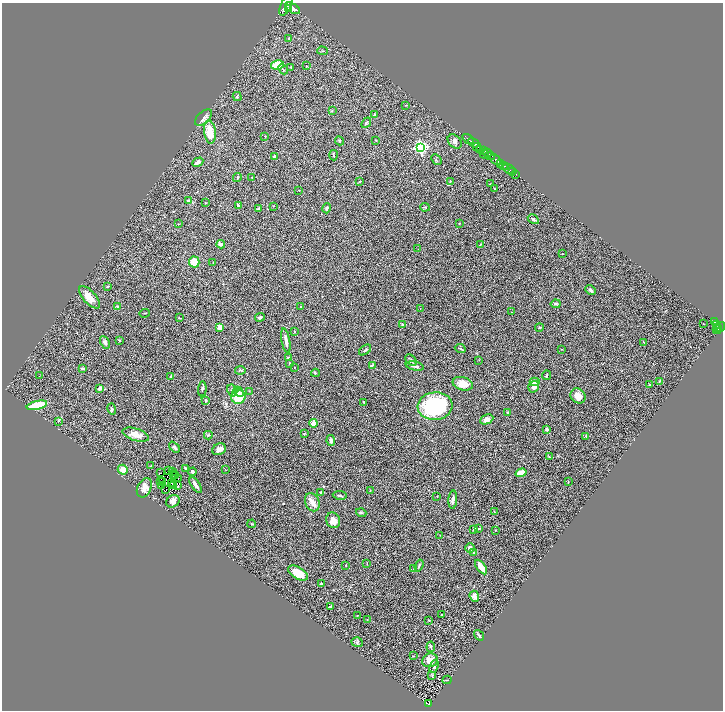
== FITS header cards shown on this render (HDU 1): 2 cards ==
NAXIS1  =                 1442
NAXIS2  =                 1416

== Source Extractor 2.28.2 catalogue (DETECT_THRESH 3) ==
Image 1442 x 1416 px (HDU 1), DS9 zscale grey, zoomed out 1/2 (1 PNG px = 2 x 2 image px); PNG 725 x 712 px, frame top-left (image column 2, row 1415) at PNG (2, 3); each listed source drawn as its Kron ellipse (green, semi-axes under 4 px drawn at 4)
Background 1.76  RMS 0.11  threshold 0.32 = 3 sigma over >= 5 px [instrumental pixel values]
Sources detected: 240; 45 cannot appear on this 1/2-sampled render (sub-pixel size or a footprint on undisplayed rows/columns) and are neither listed nor drawn; the other 195 listed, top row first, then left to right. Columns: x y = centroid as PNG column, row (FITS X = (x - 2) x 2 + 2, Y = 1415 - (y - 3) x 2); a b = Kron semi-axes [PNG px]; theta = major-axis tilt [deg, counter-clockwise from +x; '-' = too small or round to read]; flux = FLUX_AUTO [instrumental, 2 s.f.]
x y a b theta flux
286 6 10 5 64 14000
293 8 8 4 -32 10000
289 9 3 2 - 2700
289 38 3 3 - 15
322 51 5 2 - 19
277 65 6 4 14 460
306 66 2 2 - 8.9
291 67 3 2 - 12
283 69 5 2 - 22
237 96 5 4 - 29
406 105 3 2 - 13
332 111 3 3 - 14
375 115 4 3 - 35
204 118 10 6 42 78
366 123 6 3 49 24
210 132 12 6 -83 370
265 136 3 2 - 11
468 139 6 2 -37 3100
376 140 3 2 - 9.3
340 141 4 3 - 18
455 141 8 6 -48 68
473 143 6 2 -34 3800
421 147 4 4 - 4200
477 147 4 2 - 1100
479 149 4 3 - 1200
483 150 3 2 - 590
487 153 4 1 - 850
484 154 5 2 - 460
334 155 5 2 - 18
490 156 5 3 - 2200
274 157 3 2 - 78
436 160 6 1 -45 14
496 160 6 3 -43 6800
198 162 6 4 29 110
501 163 3 2 - 1500
504 165 4 2 - 2200
506 167 2 1 - 650
509 169 6 2 -35 380
512 172 2 2 - 720
516 174 2 1 - 140
237 177 4 2 - 25
252 178 2 1 - 11
360 181 2 2 - 21
450 181 3 2 - 12
491 184 4 2 - 13
494 189 3 2 - 9.7
299 190 2 2 - 6.3
189 200 2 2 - 57
206 203 3 2 - 10
238 205 2 2 - 62
273 206 3 1 - 5.7
425 207 5 3 - 23
258 208 2 2 - 93
326 208 5 3 - 40
533 219 6 3 -30 41
459 223 2 2 - 7.5
178 224 3 2 - 13
221 244 4 3 - 99
480 245 4 2 - 13
418 249 2 1 - 15
562 254 3 2 - 7.4
194 262 5 5 - 400
213 263 3 2 - 8.7
107 286 4 2 - 15
591 290 6 3 -38 54
89 297 14 6 -48 260
556 304 5 3 - 32
301 306 2 2 - 8.4
118 307 4 2 - 24
420 309 2 2 - 10
511 312 2 2 - 8.5
145 313 5 1 - 11
260 317 5 3 - 33
179 318 3 2 - 11
715 322 3 2 - 410
703 324 2 2 - 28
717 324 3 2 - 440
402 325 3 3 - 15
220 327 4 3 - 110
539 327 4 3 - 20
720 327 5 3 - 1100
717 328 3 2 - 660
717 330 4 3 - 760
295 332 3 2 - 14
119 340 3 2 - 15
286 340 12 3 -80 100
105 342 6 4 -61 48
644 342 3 2 - 18
460 348 6 2 -25 17
562 349 2 2 - 9.4
365 350 7 3 39 27
288 358 2 2 - 95
411 360 7 4 -43 36
479 360 3 2 - 7.8
290 364 3 3 - 13
372 365 3 1 - 16
415 366 9 3 -13 55
294 367 2 1 - 6.9
82 368 3 2 - 32
240 370 5 3 - 20
315 373 4 3 - 17
546 375 5 3 - 26
39 376 2 1 - 38
171 377 4 2 - 13
660 381 3 3 - 19
535 382 5 3 - 140
463 384 10 6 -16 270
650 385 3 3 - 13
534 387 6 5 - 110
100 388 4 3 - 71
202 389 7 3 86 34
232 391 6 4 -62 55
249 391 2 2 - 7.7
239 392 6 3 -44 59
578 396 8 7 - 160
238 397 7 7 - 560
205 400 3 3 - 20
364 402 4 2 - 15
37 405 10 4 13 570
435 406 17 13 5 1900
112 409 6 4 -74 30
507 413 3 3 - 26
487 419 7 4 24 110
58 421 3 2 - 14
314 423 4 3 - 180
546 430 3 3 - 56
304 433 3 3 - 18
136 435 13 6 -17 170
208 435 4 3 - 20
586 436 3 2 - 20
331 441 5 4 - 60
174 447 6 4 -47 52
219 449 7 5 26 82
549 457 4 3 - 18
150 466 3 2 - 11
185 468 3 2 - 19
225 469 2 1 - 4.5
123 470 5 4 - 180
169 470 2 1 - 20
172 472 2 1 - 21
192 472 4 3 - 29
161 473 2 1 - 4.4
521 473 5 3 - 280
174 475 2 1 - 0.82
175 475 3 1 - 0.96
178 478 2 1 - 4.3
163 481 2 1 - 7.9
568 481 3 2 - 9.7
160 482 3 1 - 6.8
171 483 3 1 - 1.7
196 485 9 3 -55 92
162 486 3 2 - 2.8
174 486 2 1 - 1.8
178 486 4 1 - 14
144 488 10 7 65 140
165 490 3 2 - 17
370 491 4 2 - 12
320 492 3 3 - 16
340 495 7 3 -9 30
437 496 3 2 - 9.6
453 500 9 3 86 57
173 501 7 6 - 92
312 502 9 7 -66 130
494 512 3 2 - 8.4
361 513 5 4 - 28
333 520 8 7 - 150
252 524 4 3 - 15
474 529 4 3 - 30
479 529 4 3 - 19
495 530 2 2 - 7.2
440 535 2 2 - 8.3
470 548 5 4 - 77
474 552 3 3 - 21
367 564 3 2 - 9.7
346 565 2 1 - 9.6
419 565 6 3 70 28
481 567 8 3 -54 210
414 569 2 2 - 8.9
298 573 11 6 -31 290
321 584 3 2 - 41
474 596 6 4 -66 120
331 606 4 2 - 24
441 614 2 1 - 14
357 615 3 2 - 13
367 619 2 2 - 17
428 620 3 2 - 9.4
479 635 6 2 -54 28
357 642 5 5 - 34
431 647 5 3 - 28
414 656 3 2 - 13
430 660 8 6 21 190
434 666 7 3 69 39
432 676 4 3 - 17
447 680 4 2 - 14
428 704 4 2 - 170
At the frame edge (FLAGS 8, measured only in part): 1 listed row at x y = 286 6
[45 sub-pixel or undisplayed-footprint detections neither listed nor drawn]